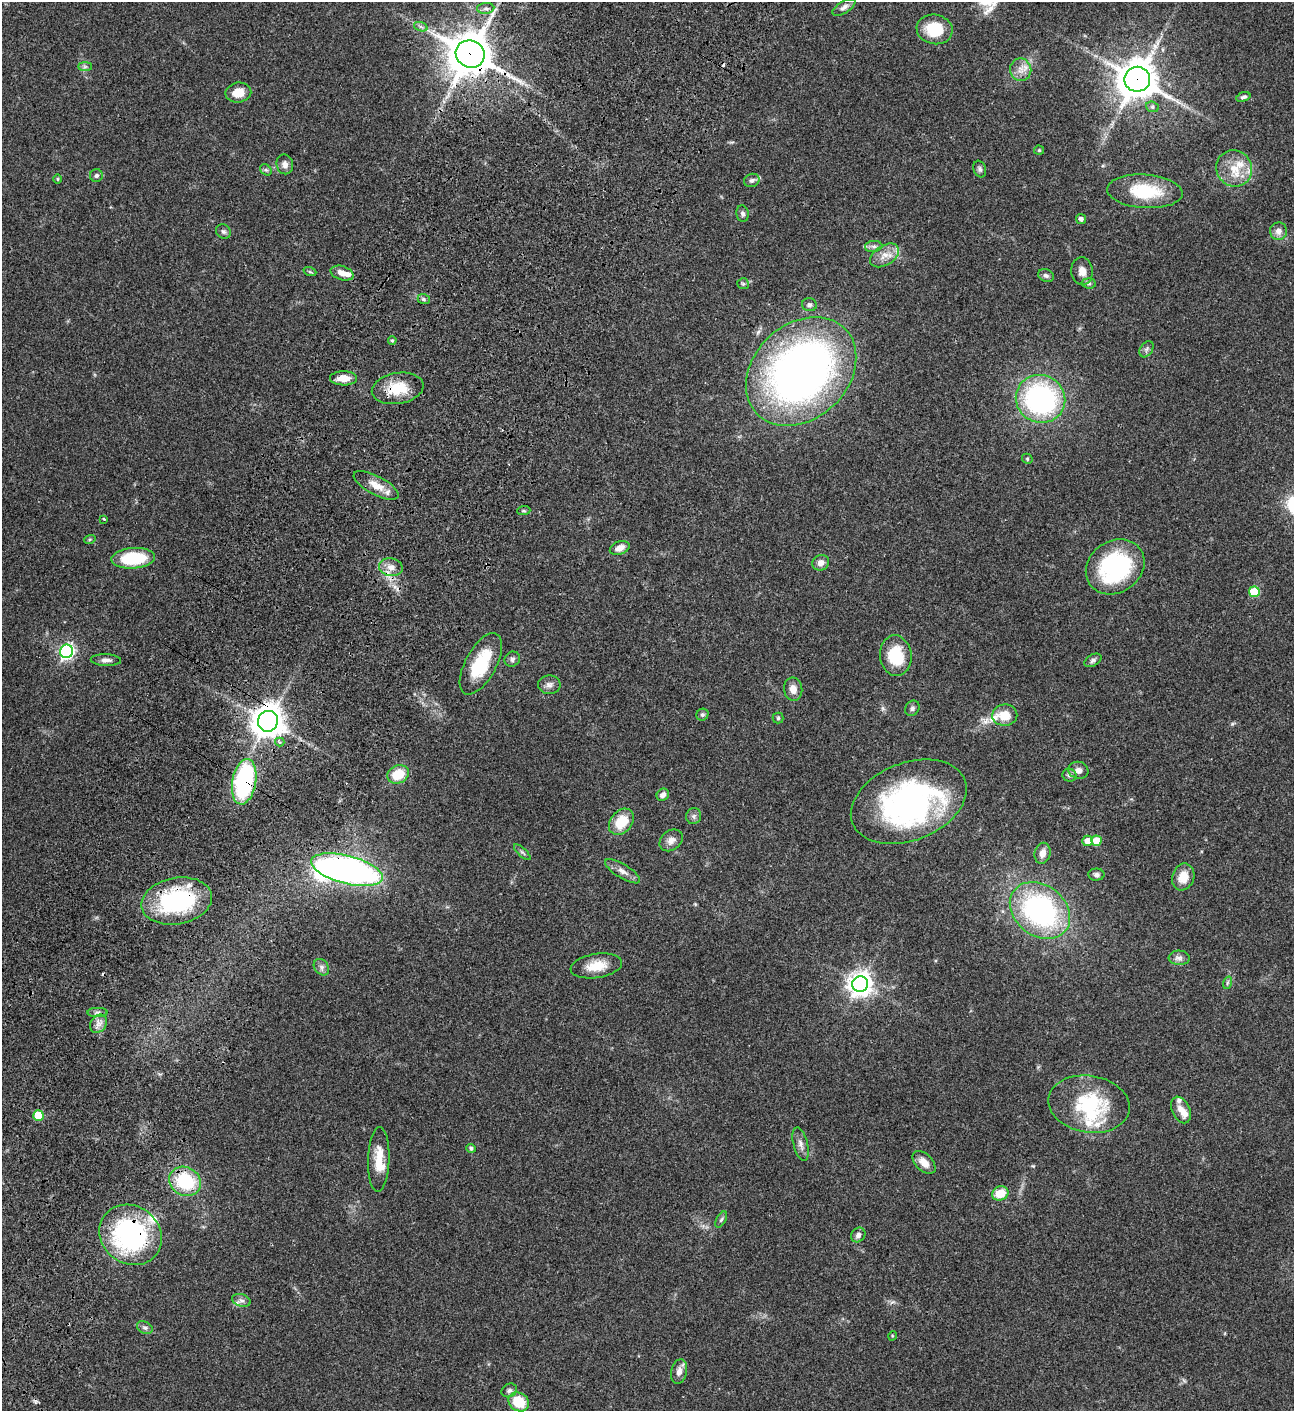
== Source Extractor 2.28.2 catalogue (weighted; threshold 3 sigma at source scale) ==
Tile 7 of 4 x 4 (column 3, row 2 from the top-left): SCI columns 3090-4381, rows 3023-4431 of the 6051 x 6048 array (HDU 1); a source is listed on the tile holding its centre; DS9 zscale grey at full resolution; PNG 1296 x 1413 px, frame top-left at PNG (2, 2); each listed source drawn as its Kron ellipse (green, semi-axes under 4 px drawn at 4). Shown black and unused: <1% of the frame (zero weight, under 3 of 4 exposures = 13% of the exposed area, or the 3 px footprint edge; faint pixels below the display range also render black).
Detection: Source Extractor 2.28.2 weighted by HDU 2 'WHT'; one run over the whole footprint, this tile lists its part. Background 0.0643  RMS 0.0059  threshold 0.0264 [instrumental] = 3 sigma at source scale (4.5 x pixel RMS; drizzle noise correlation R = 1.50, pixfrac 1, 0.05/0.05 arcsec/px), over >= 5 px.
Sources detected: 127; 3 inside a brighter object's white glare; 4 cosmic-ray / hot-pixel residue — neither listed nor drawn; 11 inside a brighter listed object's ellipse — not listed separately; the other 109 listed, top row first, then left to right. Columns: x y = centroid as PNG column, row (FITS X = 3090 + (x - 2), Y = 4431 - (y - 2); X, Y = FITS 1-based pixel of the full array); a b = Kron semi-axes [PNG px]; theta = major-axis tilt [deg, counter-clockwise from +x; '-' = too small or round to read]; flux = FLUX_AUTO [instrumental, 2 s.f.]
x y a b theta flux
844 7 13 6 32 2.3
486 8 8 5 4 1.7
421 27 7 4 -18 1.2
935 29 18 15 -10 19
470 54 15 13 -28 1700
85 67 7 4 0 1.1
1021 70 11 10 - 4.7
1137 79 13 12 - 1400
238 93 13 10 9 7.9
1243 97 7 4 18 1.3
1152 107 6 5 - 1.1
1039 150 5 5 - 0.71
285 164 10 8 -78 2.8
1234 168 18 17 - 12
980 169 8 6 -71 1.4
266 170 6 5 - 1.1
96 175 6 6 - 1.3
57 179 5 3 - 0.49
752 180 8 6 22 1.7
1145 191 38 16 -4 26
743 214 8 6 -80 1.4
1081 219 5 5 - 1.8
223 231 8 6 -41 1.4
1279 231 8 8 - 3.2
874 246 9 5 4 1.8
884 255 16 10 32 5.7
1082 271 14 11 -85 4.4
310 272 6 4 -19 0.76
342 273 12 7 -17 4.4
1046 275 8 6 -23 1.5
1089 283 7 5 -6 1.1
743 284 6 5 - 0.94
424 299 6 5 - 1
809 305 7 6 - 1.5
392 340 4 3 - 0.8
1146 349 9 6 59 1.6
801 371 61 47 43 330
343 378 13 7 -1 6.4
398 388 26 15 10 15
1041 399 25 23 -26 100
1027 459 5 5 - 0.85
376 485 25 9 -28 7.1
524 511 6 4 5 0.86
104 519 3 3 - 0.63
90 539 6 3 19 0.65
620 548 10 6 21 4.2
133 558 22 10 4 28
821 563 8 7 - 3.3
391 567 12 9 -10 4.5
1115 567 31 25 34 66
1254 592 5 5 - 24
66 651 7 6 - 140
896 656 20 16 -83 21
512 659 8 7 - 1.7
106 660 15 6 -2 2.4
1093 660 9 5 30 1.5
481 664 34 15 62 25
549 685 11 9 -2 2.6
793 689 11 9 -84 4.4
912 708 8 6 57 1.6
702 715 6 5 - 1.3
1005 715 12 10 7 8.9
778 718 5 5 - 0.87
268 721 10 10 - 890
280 742 4 3 - 1.4
1078 770 10 8 -16 2.9
398 774 11 9 24 14
1069 775 7 6 - 1.5
244 782 23 12 80 71
663 795 6 5 - 2.5
909 802 60 39 21 140
694 816 8 7 - 1.7
621 822 14 10 50 14
671 840 13 9 38 3.6
1087 841 5 5 - 5.2
1096 841 5 5 - 12
522 852 10 3 -44 1.1
1042 853 10 7 75 4.4
347 870 37 14 -14 230
623 871 20 7 -32 3.7
1096 875 8 6 1 1.7
1183 877 13 11 70 7.5
177 901 36 23 10 64
1040 910 33 25 -38 110
1179 958 10 7 -3 2.3
596 966 26 12 9 10
321 967 9 7 -50 1.9
1227 983 6 4 71 0.86
860 984 8 7 - 480
98 1012 10 4 0 1.6
98 1024 10 7 54 3
1089 1104 41 28 -9 42
1181 1110 14 8 -65 4.6
38 1115 5 5 - 16
801 1144 17 7 -75 3.2
471 1148 5 4 - 1.3
379 1159 32 10 88 11
924 1162 14 8 -45 4.9
185 1181 16 14 -28 32
1000 1193 8 7 - 10
721 1220 9 4 62 1.2
131 1235 33 29 -36 99
858 1235 8 6 47 2
241 1300 9 6 -17 2.1
145 1328 8 5 -28 1.4
892 1336 5 3 - 0.46
679 1372 12 8 78 3.4
509 1390 8 6 28 1.6
519 1402 11 9 -32 16
Overlapping masked pixels (flux is a lower limit): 9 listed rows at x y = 470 54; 1137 79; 398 388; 268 721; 244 782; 347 870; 177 901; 185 1181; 131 1235